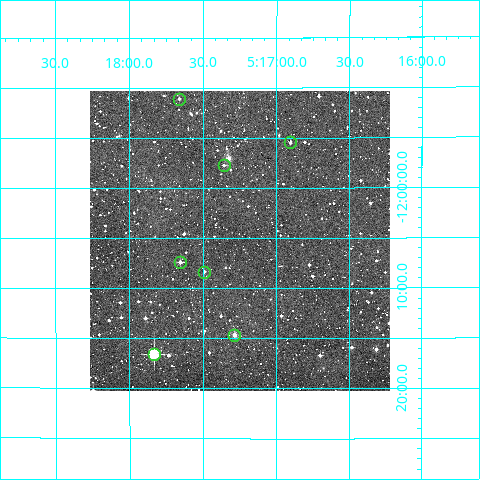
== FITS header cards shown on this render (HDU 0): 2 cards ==
NAXIS1  =                  300
NAXIS2  =                  300

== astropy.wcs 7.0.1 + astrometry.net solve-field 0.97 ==
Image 300 x 300 px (HDU 0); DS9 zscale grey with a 90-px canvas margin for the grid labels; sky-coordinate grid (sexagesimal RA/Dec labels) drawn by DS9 from the SOLVED WCS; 7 Tycho-2 reference stars matched to detected sources circled (green)
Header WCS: RA---TAN/DEC--TAN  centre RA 05:17:15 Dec -12:05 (79.31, -12.09 deg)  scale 6 arcsec/px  FOV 30.0' x 30.0'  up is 0 deg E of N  parity normal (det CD < 0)
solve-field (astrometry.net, Tycho-2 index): VERIFIED the header's WCS against the Tycho-2 star catalogue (verified at 2 index scales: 7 matches each, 0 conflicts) and refined it, rather than solving blind
Solved WCS: RA---TAN-SIP/DEC--TAN-SIP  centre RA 05:17:15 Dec -12:05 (79.31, -12.09 deg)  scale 6.01 arcsec/px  FOV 30.1' x 30.0'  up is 0 deg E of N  parity normal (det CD < 0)
The solver's refit moves the header's centre by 2 arcsec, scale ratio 1.002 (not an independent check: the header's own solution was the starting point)
Tycho-2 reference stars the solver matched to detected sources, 7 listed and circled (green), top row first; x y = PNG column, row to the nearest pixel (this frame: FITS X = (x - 90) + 1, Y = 300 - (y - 91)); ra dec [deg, ICRS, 3 dp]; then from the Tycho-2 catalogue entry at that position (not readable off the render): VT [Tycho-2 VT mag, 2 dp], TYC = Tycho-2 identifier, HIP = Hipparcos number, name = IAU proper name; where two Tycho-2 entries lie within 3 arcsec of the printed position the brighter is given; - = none
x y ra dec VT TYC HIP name
179 99 79.416 -11.851 12.63 5339-700-1 - -
290 142 79.226 -11.924 12.03 5339-1221-1 - -
224 165 79.339 -11.962 12.08 5339-1174-1 - -
180 262 79.414 -12.123 11.94 5339-677-1 - -
204 272 79.373 -12.139 12.07 5339-130-1 - -
234 335 79.321 -12.244 10.93 5339-202-1 - -
154 354 79.458 -12.277 8.20 5339-787-1 24698 -